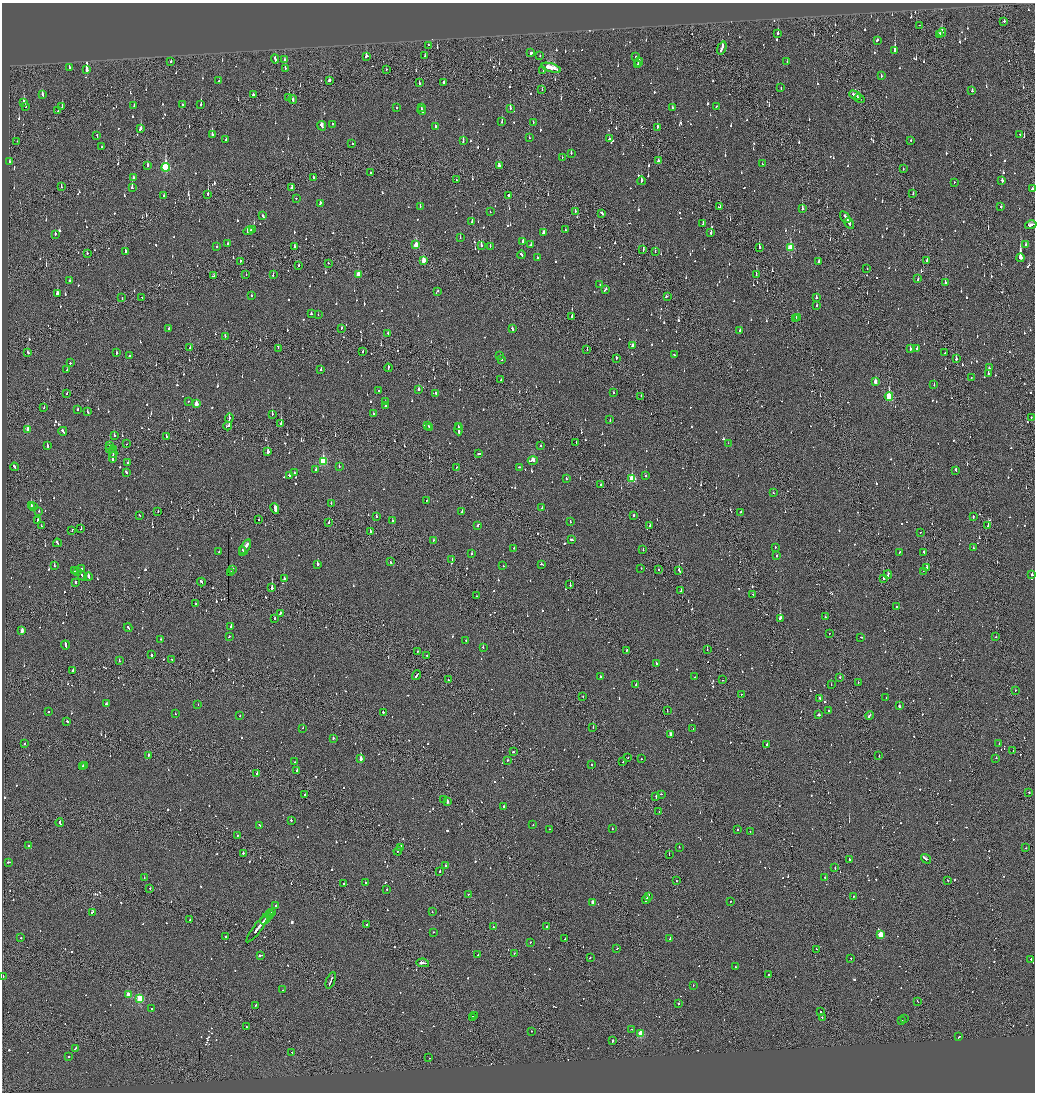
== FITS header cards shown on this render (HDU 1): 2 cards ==
NAXIS1  =                 2065
NAXIS2  =                 2180

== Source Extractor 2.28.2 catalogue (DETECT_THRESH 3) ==
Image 2065 x 2180 px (HDU 1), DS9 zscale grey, zoomed out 1/2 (1 PNG px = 2 x 2 image px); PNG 1037 x 1094 px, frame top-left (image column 1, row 2179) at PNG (2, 3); each listed source drawn as its Kron ellipse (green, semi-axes under 4 px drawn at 4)
Background -0.142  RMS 0.092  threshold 0.275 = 3 sigma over >= 5 px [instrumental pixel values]
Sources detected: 1528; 112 cannot appear on this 1/2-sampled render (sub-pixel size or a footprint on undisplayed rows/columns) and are neither listed nor drawn; of the other 1416, the 500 brightest by FLUX_AUTO listed and drawn (916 fainter detections omitted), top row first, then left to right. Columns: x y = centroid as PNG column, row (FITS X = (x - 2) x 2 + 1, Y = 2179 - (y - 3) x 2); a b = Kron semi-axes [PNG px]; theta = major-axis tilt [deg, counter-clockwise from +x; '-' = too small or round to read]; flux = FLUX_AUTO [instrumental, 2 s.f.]
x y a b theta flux
1004 21 3 2 - 140
919 25 2 1 - 140
942 32 4 3 - 180
778 33 3 2 - 170
939 34 4 2 - 100
877 40 3 2 - 150
428 45 2 1 - 82
722 48 7 2 69 290
895 50 3 2 - 570
531 53 3 2 - 250
540 55 2 1 - 84
366 56 3 2 - 360
425 56 3 2 - 66
636 56 2 1 - 260
275 59 4 2 - 160
285 60 2 2 - 110
787 61 2 2 - 56
171 62 3 1 - 260
639 62 4 2 - 150
638 64 3 2 - 100
69 67 4 2 - 320
285 68 2 2 - 98
551 68 10 2 -17 11000
386 69 2 2 - 75
86 70 3 2 - 4400
543 70 2 2 - 140
881 75 3 2 - 88
329 80 3 2 - 74
219 81 2 1 - 56
419 83 4 2 - 140
443 83 4 2 - 120
781 88 2 2 - 86
542 90 2 1 - 82
972 91 3 2 - 99
253 94 2 2 - 460
42 95 3 2 - 180
855 95 6 2 -28 400
289 97 3 2 - 110
859 99 5 2 - 320
293 100 4 2 - 140
23 102 3 2 - 220
201 104 3 2 - 210
134 105 2 2 - 120
183 105 2 2 - 81
25 106 3 2 - 76
716 106 2 2 - 71
62 107 3 2 - 74
397 107 2 2 - 280
421 108 3 2 - 120
672 108 2 2 - 56
510 109 2 1 - 160
58 110 3 2 - 85
422 110 4 2 - 220
502 122 3 2 - 130
533 122 2 2 - 61
332 124 2 2 - 270
322 126 5 2 - 270
435 126 2 2 - 190
657 127 3 2 - 210
140 128 4 2 - 130
212 134 4 2 - 240
1020 134 2 2 - 60
97 136 4 2 - 190
529 138 2 2 - 76
609 139 3 2 - 61
226 140 3 2 - 57
911 140 2 2 - 69
17 141 2 2 - 150
463 141 3 2 - 220
352 144 2 2 - 74
102 147 2 2 - 75
571 153 3 2 - 140
562 157 2 2 - 84
658 161 2 2 - 72
10 162 2 2 - 97
762 164 3 2 - 95
147 165 3 2 - 180
499 166 3 3 - 170
166 167 4 3 - 1600
903 169 2 2 - 78
370 173 3 1 - 160
133 178 3 2 - 140
313 178 2 1 - 96
456 180 2 1 - 58
641 181 4 2 - 160
1002 181 3 2 - 340
954 182 2 1 - 58
61 187 3 1 - 110
132 188 3 2 - 380
292 188 3 3 - 76
1033 189 3 2 - 110
208 194 4 1 - 650
913 194 2 2 - 70
508 195 2 2 - 320
164 196 3 1 - 110
296 198 2 2 - 120
320 203 3 2 - 110
420 206 2 2 - 94
1001 206 2 2 - 770
719 207 3 2 - 120
802 209 3 2 - 420
575 211 3 2 - 97
490 212 2 1 - 110
602 213 4 2 - 180
263 216 3 2 - 120
845 217 6 2 -54 210
472 222 2 2 - 270
849 223 6 2 -58 240
703 224 3 2 - 83
1031 225 6 2 14 190
253 230 3 2 - 110
565 230 2 2 - 77
248 231 5 3 - 260
543 232 3 2 - 140
711 233 2 2 - 180
55 234 3 2 - 130
460 238 2 1 - 61
523 241 2 2 - 98
228 244 2 2 - 68
1025 244 2 2 - 84
416 245 4 2 - 370
481 245 3 2 - 120
531 245 3 2 - 64
294 246 2 2 - 86
490 246 2 1 - 110
217 247 2 2 - 100
759 247 3 2 - 250
790 248 4 3 - 750
643 250 3 2 - 170
125 251 3 2 - 130
655 252 2 2 - 64
87 253 2 2 - 69
522 255 4 2 - 120
537 258 2 2 - 64
1020 258 4 2 - 2300
423 260 3 2 - 280
927 260 3 2 - 83
240 261 2 2 - 66
819 261 2 2 - 210
328 263 2 1 - 70
298 266 2 1 - 340
867 269 2 2 - 71
358 274 3 2 - 300
246 275 2 1 - 170
273 275 2 2 - 100
756 275 3 1 - 100
213 276 4 2 - 130
918 279 2 2 - 69
70 281 3 2 - 73
945 283 2 2 - 170
600 285 2 2 - 72
605 289 4 2 - 320
437 291 3 2 - 250
57 294 2 2 - 620
251 295 2 2 - 130
667 296 3 2 - 200
142 297 3 1 - 120
122 298 3 1 - 110
816 298 2 2 - 350
817 305 2 2 - 70
311 314 2 2 - 110
318 315 2 2 - 70
572 316 2 2 - 310
797 317 3 2 - 160
796 319 2 1 - 110
169 328 2 2 - 110
341 328 3 2 - 70
512 329 3 2 - 130
740 330 2 2 - 58
388 333 2 2 - 71
225 336 2 1 - 61
632 345 3 2 - 88
190 348 3 2 - 74
278 348 2 1 - 56
917 348 2 2 - 280
587 349 2 1 - 82
910 349 2 2 - 130
363 351 3 2 - 84
28 353 3 2 - 190
116 353 2 2 - 300
945 353 2 1 - 56
674 354 2 2 - 74
129 356 2 2 - 210
500 356 2 2 - 57
616 358 2 2 - 73
502 359 2 2 - 77
956 359 2 2 - 390
70 363 2 2 - 77
388 368 4 2 - 130
990 368 2 1 - 91
67 370 2 2 - 79
321 370 2 2 - 260
988 373 2 2 - 65
971 378 2 2 - 89
501 380 2 2 - 84
875 381 3 2 - 140
934 385 2 2 - 110
378 390 2 2 - 68
418 390 2 2 - 580
435 393 2 2 - 81
613 393 2 2 - 130
67 394 2 1 - 91
641 396 2 1 - 61
889 396 4 3 - 930
188 401 2 2 - 120
385 401 2 1 - 150
196 404 3 2 - 190
385 405 3 2 - 540
44 407 2 1 - 100
78 409 2 2 - 72
87 412 3 2 - 120
272 414 3 1 - 270
373 414 2 2 - 110
229 418 4 2 - 67
1031 418 3 2 - 92
610 420 2 2 - 67
281 424 2 2 - 1100
428 425 3 2 - 130
228 426 4 2 - 130
458 426 2 1 - 91
429 428 3 2 - 150
28 429 3 2 - 200
459 429 6 2 -89 300
63 431 4 2 - 180
114 436 2 2 - 83
166 436 2 2 - 72
576 443 2 1 - 100
728 443 2 2 - 79
127 444 2 1 - 59
47 445 3 2 - 110
110 446 3 1 - 120
541 446 2 2 - 81
109 449 4 1 - 300
113 450 3 1 - 120
268 452 2 2 - 1000
113 453 4 2 - 250
479 454 3 2 - 120
113 457 5 2 - 280
533 460 5 2 - 730
323 461 4 3 - 1200
127 463 2 2 - 75
339 466 2 2 - 91
14 467 4 2 - 170
456 467 2 1 - 77
519 467 2 2 - 83
316 470 2 2 - 74
956 470 3 2 - 150
126 472 4 2 - 92
294 473 2 2 - 57
289 475 2 2 - 66
646 476 2 2 - 90
566 478 2 2 - 61
632 479 3 3 - 840
601 485 2 2 - 170
773 493 2 2 - 94
427 500 2 2 - 98
331 503 2 1 - 65
31 505 2 2 - 260
34 507 2 2 - 160
275 508 5 2 - 480
542 508 2 2 - 96
39 511 2 2 - 65
158 511 2 1 - 63
462 512 2 2 - 79
741 512 2 1 - 84
139 515 2 1 - 78
633 515 2 1 - 240
376 516 2 2 - 88
973 517 3 2 - 140
259 520 2 2 - 70
38 521 2 2 - 230
392 521 2 2 - 140
329 522 2 2 - 180
570 522 2 2 - 98
478 525 4 2 - 110
650 525 2 1 - 97
988 525 2 1 - 140
41 526 2 1 - 57
81 529 2 1 - 400
72 530 3 2 - 75
370 531 2 2 - 190
920 532 2 2 - 180
433 540 2 2 - 220
572 540 3 2 - 90
57 543 4 2 - 180
775 547 2 2 - 74
245 548 9 2 62 430
514 548 2 2 - 65
973 548 2 2 - 86
242 550 2 2 - 64
643 550 2 2 - 58
219 552 2 2 - 56
899 552 3 2 - 97
924 552 2 2 - 300
472 554 2 2 - 110
776 556 2 2 - 88
452 559 2 2 - 120
390 562 2 1 - 83
317 564 2 2 - 460
541 564 2 2 - 60
54 566 2 2 - 350
503 566 2 2 - 62
927 567 2 2 - 220
641 568 2 2 - 75
82 569 2 2 - 57
232 569 3 2 - 78
658 569 2 2 - 180
679 570 3 2 - 150
74 571 3 2 - 410
923 571 2 1 - 61
78 572 2 2 - 120
231 573 2 2 - 65
1032 574 2 2 - 250
888 575 4 2 - 170
82 576 5 2 - 160
88 577 4 2 - 330
284 578 2 2 - 200
883 579 3 2 - 270
75 582 3 2 - 80
201 582 4 2 - 280
570 585 2 1 - 250
272 588 3 2 - 610
681 591 2 1 - 70
753 594 2 2 - 110
476 596 2 1 - 62
195 604 2 2 - 110
897 606 2 1 - 68
281 613 4 2 - 140
825 617 2 2 - 66
275 618 2 2 - 190
780 618 3 2 - 390
231 626 3 2 - 130
128 628 4 2 - 230
22 631 3 2 - 120
829 633 2 1 - 84
229 636 2 2 - 56
861 637 2 1 - 70
996 637 2 1 - 100
161 639 2 2 - 55
466 640 2 2 - 150
65 645 4 2 - 150
483 647 3 2 - 63
627 650 3 1 - 140
707 650 2 1 - 130
417 651 2 1 - 56
151 655 3 2 - 380
427 655 2 2 - 74
172 659 2 1 - 56
119 660 2 1 - 94
656 663 2 2 - 310
73 671 2 2 - 230
417 675 5 2 - 270
600 677 2 2 - 140
694 677 2 2 - 67
840 677 2 2 - 170
448 680 2 2 - 92
723 680 2 1 - 74
858 682 2 1 - 59
636 685 2 2 - 61
831 685 2 1 - 120
1015 690 2 1 - 77
741 694 2 1 - 87
583 696 2 1 - 62
886 697 2 2 - 100
820 699 4 2 - 210
106 704 2 2 - 190
198 705 2 2 - 66
899 706 2 2 - 360
667 711 2 1 - 81
829 711 2 2 - 73
48 712 2 2 - 110
383 712 2 2 - 240
175 714 2 2 - 61
240 715 2 2 - 69
819 715 3 2 - 99
869 715 4 2 - 260
67 721 2 2 - 71
593 727 2 1 - 150
303 728 2 2 - 110
693 729 2 1 - 120
671 734 3 2 - 120
333 738 2 2 - 110
999 743 2 2 - 58
25 744 2 2 - 85
767 744 2 2 - 120
1013 751 2 1 - 110
513 752 2 2 - 160
148 755 2 2 - 100
879 756 2 1 - 63
628 757 2 2 - 76
996 758 2 1 - 290
361 759 2 2 - 1900
641 759 2 2 - 100
508 760 2 2 - 82
295 762 2 2 - 57
623 762 2 2 - 57
84 765 3 2 - 160
591 765 2 2 - 76
82 766 2 2 - 87
297 770 2 1 - 540
257 773 2 2 - 150
1029 792 2 2 - 65
661 794 2 2 - 63
305 795 2 2 - 160
656 796 3 2 - 72
443 800 2 1 - 300
447 801 3 2 - 410
504 806 2 2 - 220
659 812 2 2 - 71
291 820 2 2 - 340
60 823 4 2 - 210
533 824 2 2 - 70
260 825 3 2 - 89
612 828 2 2 - 61
549 829 2 2 - 56
738 829 2 2 - 57
750 832 2 2 - 63
237 835 2 2 - 93
28 846 2 2 - 56
400 847 4 2 - 230
679 847 2 2 - 60
1026 848 2 2 - 56
398 851 4 1 - 230
243 853 2 2 - 240
669 855 2 1 - 110
849 859 3 2 - 85
926 859 5 2 - 530
9 862 3 2 - 120
445 866 2 2 - 300
835 868 3 2 - 130
440 871 2 2 - 80
144 877 2 1 - 140
825 877 2 2 - 110
947 880 3 1 - 83
677 881 2 2 - 79
365 883 2 2 - 84
344 884 2 2 - 160
150 888 2 2 - 150
387 889 2 2 - 91
468 894 2 2 - 59
648 896 3 2 - 350
853 897 2 1 - 94
646 900 4 2 - 270
593 902 3 2 - 200
730 902 2 1 - 89
276 906 2 2 - 300
432 911 2 2 - 57
93 912 4 2 - 290
272 912 3 2 - 93
269 915 4 1 - 180
266 918 7 2 47 240
190 920 2 2 - 110
366 924 2 1 - 73
493 927 2 2 - 82
546 927 2 2 - 340
257 929 17 2 52 620
433 932 2 2 - 89
881 935 3 3 - 450
225 937 2 2 - 210
21 938 2 2 - 72
670 938 2 2 - 160
565 939 2 2 - 75
530 942 2 2 - 84
617 949 3 2 - 72
817 949 3 2 - 97
514 953 2 2 - 130
260 955 3 2 - 170
478 955 2 2 - 230
590 958 2 1 - 82
851 958 2 2 - 58
1031 959 3 2 - 160
423 963 6 2 -11 1800
735 967 2 1 - 60
769 975 2 2 - 220
3 976 2 2 - 79
331 980 9 1 68 260
693 985 2 1 - 62
283 990 2 1 - 59
128 995 3 3 - 290
140 999 3 3 - 1300
918 1002 3 1 - 250
678 1003 2 2 - 63
256 1005 4 2 - 150
151 1009 2 2 - 57
820 1012 2 1 - 180
474 1015 3 2 - 170
472 1017 3 2 - 180
822 1017 2 2 - 78
904 1019 2 2 - 62
902 1020 2 1 - 98
246 1027 2 1 - 67
632 1029 2 2 - 61
531 1031 2 1 - 81
641 1034 3 3 - 820
959 1037 3 2 - 100
612 1041 2 2 - 1000
75 1048 3 1 - 97
292 1052 2 1 - 170
69 1057 2 2 - 93
429 1058 2 1 - 70
At the frame edge (FLAGS 8, measured only in part): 3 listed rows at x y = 1033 189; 1031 225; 3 976
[916 fainter detections neither listed nor drawn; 112 sub-pixel or undisplayed-footprint detections neither listed nor drawn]